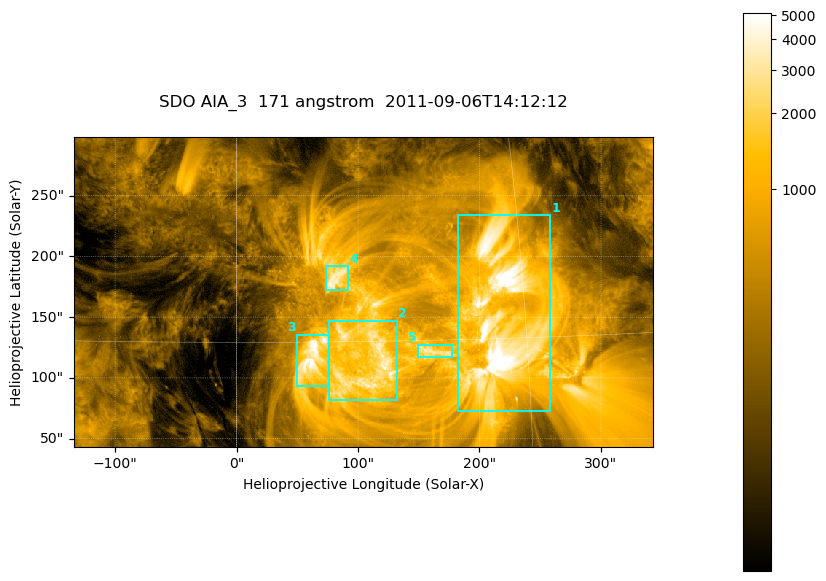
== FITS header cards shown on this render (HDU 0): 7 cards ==
TELESCOP= 'SDO     '           /
INSTRUME= 'AIA_3   '           /
WAVELNTH=                  171 /
WAVEUNIT= 'angstrom'           /
DATE-OBS= '2011-09-06T14:12:12.34' /
CTYPE1  = 'HPLN-TAN'           /
CTYPE2  = 'HPLT-TAN'           /

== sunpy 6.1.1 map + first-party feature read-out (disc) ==
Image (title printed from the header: SDO AIA_3  171 angstrom  2011-09-06T14:12:12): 795 x 425 px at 0.599 arcsec/px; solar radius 952 arcsec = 1588 px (partial field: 4.3% of the solar disc is inside the frame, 100% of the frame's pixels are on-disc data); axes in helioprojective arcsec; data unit not stated in the header (colour bar unlabelled)
Pointing: header CRPIX1/2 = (2050.96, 2049.84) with CRVAL1/2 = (0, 0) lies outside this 795 x 425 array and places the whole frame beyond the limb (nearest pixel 1.29 R_sun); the SolarSoft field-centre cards XCEN/YCEN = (104.2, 170.7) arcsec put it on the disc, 1678 arcsec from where CRPIX/CRVAL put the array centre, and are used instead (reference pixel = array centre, CRVAL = XCEN/YCEN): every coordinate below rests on XCEN/YCEN
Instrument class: DISC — disc imager (sunpy class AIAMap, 171 A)
Bright regions (active regions / flare kernels): reference = the on-disc median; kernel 7 px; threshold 5 sigma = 1689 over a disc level ~358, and >= 1.15x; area >= 337 px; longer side >= 5 px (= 3 arcsec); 5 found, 5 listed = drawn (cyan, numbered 1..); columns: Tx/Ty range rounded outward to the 2 arcsec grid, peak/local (2 s.f.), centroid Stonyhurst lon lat
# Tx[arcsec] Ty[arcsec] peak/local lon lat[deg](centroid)
1 182..258 72..234 20 +14 +16
2 76..132 82..148 11 +7 +14
3 48..76 92..136 15 +4 +14
4 74..92 172..192 11 +5 +18
5 148..178 116..128 8.7 +10 +14